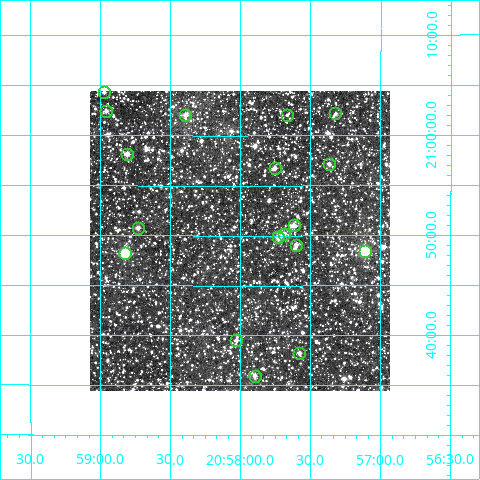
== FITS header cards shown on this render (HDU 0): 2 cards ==
NAXIS1  =                  300
NAXIS2  =                  300

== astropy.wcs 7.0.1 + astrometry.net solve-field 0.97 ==
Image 300 x 300 px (HDU 0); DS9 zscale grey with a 90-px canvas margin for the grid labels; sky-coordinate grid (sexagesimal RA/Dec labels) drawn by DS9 from the SOLVED WCS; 18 Tycho-2 reference stars matched to detected sources circled (green)
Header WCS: RA---TAN/DEC--TAN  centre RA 20:58:00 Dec +20:50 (314.50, +20.83 deg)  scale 6 arcsec/px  FOV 30.0' x 30.0'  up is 0 deg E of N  parity normal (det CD < 0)
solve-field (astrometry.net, Tycho-2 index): VERIFIED the header's WCS against the Tycho-2 star catalogue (verified at 2 index scales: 12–18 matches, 0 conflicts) and refined it, rather than solving blind
Solved WCS: RA---TAN-SIP/DEC--TAN-SIP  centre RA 20:58:00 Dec +20:50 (314.50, +20.83 deg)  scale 6 arcsec/px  FOV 30.0' x 30.0'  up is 0 deg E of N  parity normal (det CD < 0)
The solver's refit moves the header's centre by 0.73 arcsec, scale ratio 1.001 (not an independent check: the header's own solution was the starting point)
Tycho-2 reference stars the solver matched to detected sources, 18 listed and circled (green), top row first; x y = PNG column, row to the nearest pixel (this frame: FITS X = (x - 90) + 1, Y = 300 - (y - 91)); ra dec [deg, ICRS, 3 dp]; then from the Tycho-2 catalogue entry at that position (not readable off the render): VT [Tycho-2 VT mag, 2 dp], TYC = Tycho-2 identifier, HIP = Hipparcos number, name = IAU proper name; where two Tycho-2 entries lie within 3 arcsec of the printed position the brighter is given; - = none
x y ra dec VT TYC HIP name
104 92 314.742 +21.072 11.07 1660-1439-1 - -
106 111 314.739 +21.041 11.11 1660-1827-1 - -
335 113 314.330 +21.037 11.66 1660-1783-1 - -
185 115 314.597 +21.035 11.06 1660-1797-1 - -
287 115 314.416 +21.034 11.83 1660-1517-1 - -
127 154 314.701 +20.969 11.33 1660-1815-1 - -
329 164 314.340 +20.952 11.85 1660-1153-1 - -
275 168 314.438 +20.946 11.78 1660-1673-1 - -
294 225 314.404 +20.850 11.38 1660-1188-1 - -
138 228 314.682 +20.846 10.99 1660-1190-1 - -
284 234 314.421 +20.836 11.25 1660-1725-1 - -
278 237 314.431 +20.830 10.10 1660-1555-1 - -
296 245 314.400 +20.818 11.37 1660-1655-1 - -
365 251 314.277 +20.808 9.05 1660-1526-1 - -
125 253 314.705 +20.804 8.76 1660-1284-1 - -
236 340 314.507 +20.659 11.95 1660-1106-1 - -
299 353 314.394 +20.637 11.74 1660-1632-1 - -
255 376 314.473 +20.600 11.76 1656-119-1 - -